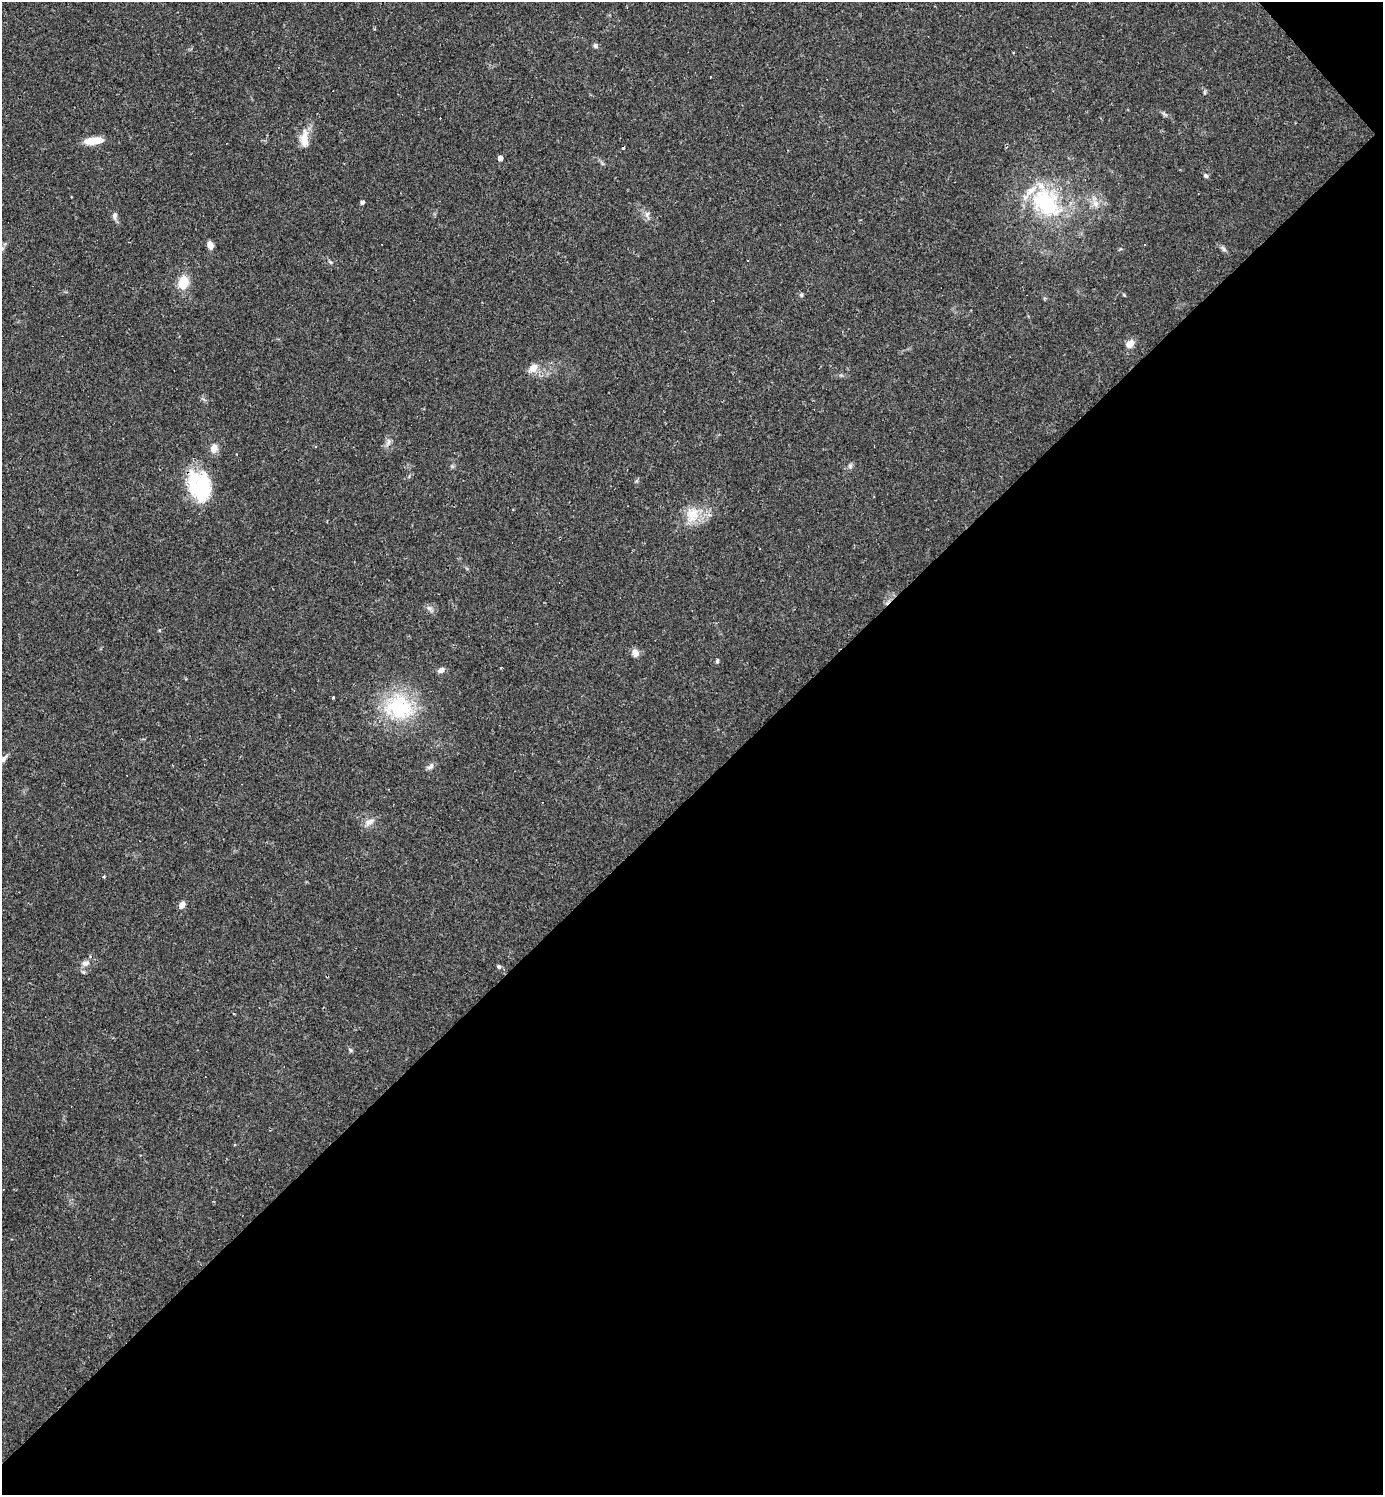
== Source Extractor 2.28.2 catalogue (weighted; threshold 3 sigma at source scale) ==
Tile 12 of 4 x 4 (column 4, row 3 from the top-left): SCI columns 4438-5818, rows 1494-2986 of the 5971 x 5973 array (HDU 1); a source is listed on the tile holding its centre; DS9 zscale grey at full resolution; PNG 1385 x 1497 px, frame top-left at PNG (2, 2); no overlay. Shown black and unused: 47% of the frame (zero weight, under 2 of 3 exposures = <1% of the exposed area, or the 3 px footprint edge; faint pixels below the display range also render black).
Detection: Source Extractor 2.28.2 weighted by HDU 2 'WHT'; one run over the whole footprint, this tile lists its part. Background 0.0626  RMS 0.0058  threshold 0.0261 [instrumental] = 3 sigma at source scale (4.5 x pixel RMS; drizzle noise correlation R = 1.50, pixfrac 1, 0.05/0.05 arcsec/px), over >= 5 px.
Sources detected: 50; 2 inside a brighter object's white glare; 8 cosmic-ray / hot-pixel residue — not listed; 2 inside a brighter listed object's ellipse — not listed separately; the other 38 listed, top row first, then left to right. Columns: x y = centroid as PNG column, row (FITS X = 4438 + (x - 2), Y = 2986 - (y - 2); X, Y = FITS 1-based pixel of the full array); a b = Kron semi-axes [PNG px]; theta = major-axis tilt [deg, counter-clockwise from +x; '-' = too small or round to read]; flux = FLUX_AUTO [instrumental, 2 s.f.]
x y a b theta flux
595 46 6 5 - 1.4
1205 92 6 4 71 0.74
304 139 23 11 -89 7.9
93 141 23 8 7 8.1
623 148 3 3 - 1.6
500 158 4 4 - 2.8
1206 176 5 4 - 1.4
362 202 4 3 - 1.8
1046 202 49 32 -55 54
1096 203 10 9 - 4
648 213 5 4 - 2.1
115 216 10 6 -90 2.1
210 245 8 5 -73 3.8
1223 249 10 4 -56 1.4
183 282 12 9 75 13
801 295 6 4 -90 0.79
1130 344 9 7 40 4.4
533 368 14 9 44 4.8
388 443 10 5 64 2
214 448 11 9 73 4.2
850 466 7 5 -48 1.2
205 487 39 15 -90 27
692 515 23 19 76 13
429 608 7 6 - 1.8
635 653 9 8 - 3.5
717 661 6 4 80 0.97
441 670 8 6 24 2.7
333 697 3 3 - 0.66
399 707 41 34 -10 43
4 759 13 5 50 2
431 766 11 6 59 2
369 822 14 8 37 3.7
104 876 3 3 - 1.3
182 905 8 6 66 3.2
85 963 10 7 20 2.7
499 967 6 5 - 1.1
83 972 6 5 - 1
350 1050 6 4 -70 0.82